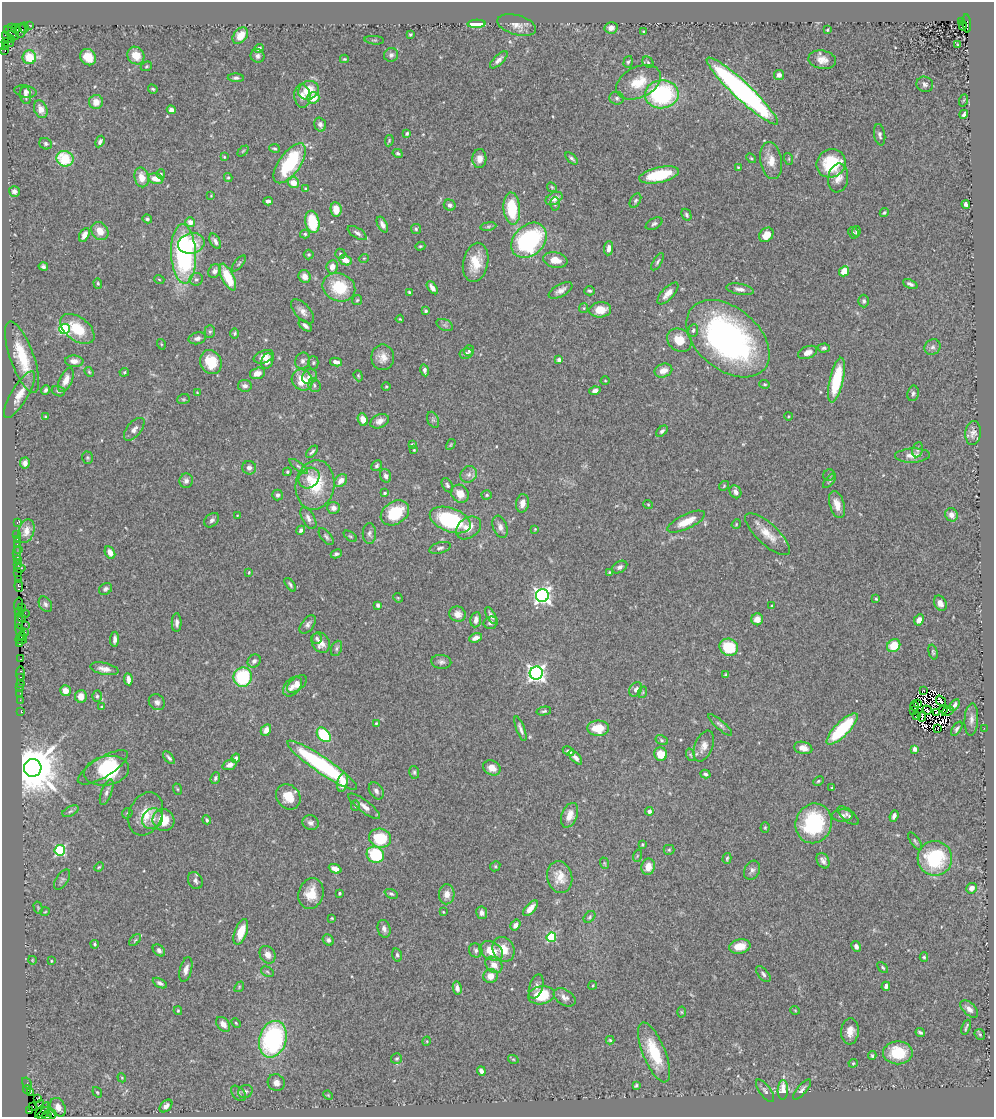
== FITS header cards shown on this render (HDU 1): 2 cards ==
NAXIS1  =                  992
NAXIS2  =                 1115

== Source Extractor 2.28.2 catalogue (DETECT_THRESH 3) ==
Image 992 x 1115 px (HDU 1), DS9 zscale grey, 1 PNG px = 1 image px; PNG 996 x 1119 px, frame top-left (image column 1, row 1115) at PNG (2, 2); each listed source drawn as its Kron ellipse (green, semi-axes under 4 px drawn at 4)
Background 0.676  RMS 0.03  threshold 0.0897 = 3 sigma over >= 5 px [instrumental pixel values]
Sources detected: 518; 8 with non-positive FLUX_AUTO (blend fragments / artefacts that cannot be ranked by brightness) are neither listed nor drawn; of the other 510, the 500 brightest by FLUX_AUTO listed and drawn (10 fainter detections omitted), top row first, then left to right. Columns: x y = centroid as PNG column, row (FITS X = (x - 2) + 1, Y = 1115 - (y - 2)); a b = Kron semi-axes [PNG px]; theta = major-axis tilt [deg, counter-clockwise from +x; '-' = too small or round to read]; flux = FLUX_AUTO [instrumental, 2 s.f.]
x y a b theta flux
961 21 3 2 - 69
967 23 9 4 -85 340
476 24 9 4 2 55
29 25 3 2 - 12
517 25 20 9 -16 19
963 26 5 3 - 470
12 27 3 2 - 43
15 28 4 3 - 82
25 28 5 2 - 17
611 28 6 5 - 11
21 30 7 5 81 55
827 30 3 3 - 2.4
644 32 3 2 - 1.7
11 33 8 5 -38 180
410 34 3 3 - 2.6
240 36 9 6 49 31
7 37 6 3 -55 69
12 39 3 2 - 36
374 40 10 3 -4 2.5
8 43 6 2 -16 35
958 45 3 2 - 1.7
5 47 3 3 - 16
259 49 4 4 - 8.7
5 51 4 3 - 36
136 55 9 8 - 30
391 55 7 6 - 6
257 56 7 6 - 6.1
29 57 7 7 - 48
88 57 9 7 -49 33
344 59 4 3 - 2.3
499 60 11 5 44 8.6
822 60 14 9 -9 17
628 62 6 4 72 3.3
648 62 6 5 - 2.9
146 66 6 4 23 2.7
779 75 5 5 - 8.4
236 78 8 4 -2 4.5
639 82 24 15 27 49
925 84 8 7 - 7.2
153 89 5 3 - 2.9
309 90 11 9 29 40
25 91 11 6 -11 6.6
742 91 48 8 -43 660
662 94 17 14 6 230
26 95 9 5 -81 5.7
302 96 12 8 -84 17
313 98 6 5 - 29
617 98 7 6 - 5.7
964 100 6 4 70 2.1
96 102 7 7 - 20
41 109 9 6 -68 16
171 110 4 4 - 11
964 114 5 4 - 5.1
320 124 7 5 -73 6.8
407 133 4 3 - 3
880 135 11 5 -80 5.9
100 141 6 4 60 5.4
389 141 6 4 80 2.3
46 144 6 5 - 4.6
274 148 5 4 - 3.3
243 151 6 4 45 2.5
398 153 5 3 - 3.7
224 157 4 3 - 1.9
572 158 7 4 -44 4.5
751 158 6 3 -44 2.5
65 159 8 7 - 83
479 159 9 7 87 14
789 159 6 4 -72 2.6
771 161 19 11 -81 27
290 163 23 10 54 140
831 163 15 14 - 98
738 168 3 2 - 1.9
161 174 5 4 - 2.8
659 175 20 7 12 86
142 177 10 7 -76 22
228 177 4 4 - 2.5
838 178 14 10 80 18
156 179 8 5 -13 23
293 183 6 5 - 25
552 187 5 4 - 2.7
306 189 4 4 - 4.6
14 191 5 5 - 7.4
211 196 3 3 - 1.6
554 198 9 6 28 16
268 201 5 4 - 8
635 201 8 5 60 3.9
555 204 7 4 -89 4
966 204 4 4 - 6.3
450 205 6 5 - 7.4
512 208 16 8 -85 90
336 209 7 5 -82 22
884 213 5 4 - 2.9
686 215 6 4 -60 3.9
147 219 5 4 - 3.5
190 222 5 4 - 13
312 222 11 7 -79 73
654 224 9 5 28 4.8
382 225 8 4 -62 8.6
488 226 8 4 9 3.7
416 229 5 5 - 3.2
100 231 9 8 - 24
856 231 5 3 - 3.4
357 233 11 5 -31 6.8
853 233 6 5 - 3.2
305 234 5 4 - 3
84 235 7 4 62 14
766 235 8 6 46 22
529 240 20 15 45 280
215 241 8 5 -60 7.4
191 243 13 10 12 44
420 246 5 4 - 2.3
609 248 7 4 85 9
183 254 30 12 -87 350
309 254 5 5 - 3.4
340 254 5 5 - 3.1
364 258 5 3 - 1.8
345 260 6 4 -27 19
555 260 12 7 -11 23
476 262 20 12 79 45
658 262 10 4 58 4.2
239 264 9 3 51 3
43 267 5 4 - 5.2
332 267 7 5 80 13
215 271 7 6 - 8.1
844 271 5 5 - 27
305 276 7 5 -62 13
228 277 14 6 -63 57
159 279 5 3 - 1.7
196 279 6 6 - 4.8
98 283 5 4 - 2.5
910 284 8 4 -23 6
339 287 17 13 -22 83
432 288 7 4 -55 9.6
740 289 14 5 -10 10
560 290 13 6 29 11
589 291 5 4 - 4.1
409 292 4 3 - 2.7
668 293 14 6 46 17
357 300 5 4 - 2.7
864 301 6 5 - 4.3
584 308 5 4 - 2.1
600 310 11 7 6 29
302 311 15 7 -47 12
426 311 3 3 - 3.3
400 319 4 2 - 1.7
445 325 9 5 -25 5
305 326 8 4 -39 7.1
64 329 5 5 - 140
77 329 19 11 -37 64
693 330 6 5 - 4.4
210 332 6 5 - 3.9
234 333 5 4 - 3
197 338 9 6 13 7.7
728 339 47 31 -40 620
679 340 13 11 -39 36
161 344 5 3 - 2
932 347 8 7 - 7.8
824 348 6 4 4 3.6
469 351 5 5 - 4
808 352 10 6 22 14
466 353 6 5 - 6
22 357 38 12 -70 78
264 357 10 6 21 15
383 357 13 11 90 19
559 360 4 3 - 6
74 361 9 5 -4 13
267 361 8 5 68 17
303 361 8 7 - 7.2
211 362 12 10 -66 52
336 362 6 3 -11 8.1
313 363 6 5 - 3.3
425 370 6 3 -79 6.6
663 371 9 6 20 18
89 372 5 4 - 2.4
124 372 5 4 - 2.9
257 373 8 5 15 18
358 376 6 4 -70 2.7
309 377 8 7 - 9.9
66 380 13 6 67 17
302 380 11 10 - 45
836 380 23 7 77 94
605 381 4 3 - 1.5
765 384 5 4 - 2.5
314 385 7 6 - 5
245 386 7 5 -7 7
386 386 4 3 - 1.7
46 390 5 4 - 6.5
58 391 7 5 -15 3.6
595 391 6 4 19 7.7
197 393 4 4 - 1.9
913 393 8 5 78 5.3
20 395 27 8 59 27
183 399 6 5 - 2.8
788 416 4 3 - 1.8
46 417 4 3 - 1.7
363 420 6 5 - 16
433 420 8 5 -65 4.5
380 421 10 6 25 11
134 429 14 7 50 10
662 431 7 4 44 4.8
973 433 12 7 86 11
412 444 3 3 - 2.4
451 444 6 3 59 2
414 450 3 2 - 1.7
917 450 8 5 78 4.2
312 452 7 4 45 4.4
912 455 17 7 2 18
87 458 6 5 - 3.2
25 463 5 5 - 8
299 466 11 4 -37 4.9
377 466 5 5 - 4.6
249 468 7 6 - 8.2
287 472 4 4 - 2.7
469 474 9 7 45 8.9
829 475 6 5 - 3.6
386 476 7 5 -72 8.3
309 478 11 9 44 19
186 481 7 6 - 7.6
341 481 7 5 47 14
830 481 9 4 50 3.5
315 485 25 19 79 87
447 485 8 5 -59 4.4
724 486 5 4 - 2.5
735 492 7 5 -57 9.3
385 493 3 3 - 3.7
460 494 9 8 - 24
278 495 5 5 - 6
487 495 5 4 - 3.2
522 503 9 6 80 15
648 504 5 3 - 1.7
837 505 14 7 -74 21
333 508 6 5 - 11
395 513 15 11 33 76
951 515 7 6 - 13
237 516 2 2 - 1.5
308 518 12 6 -61 9.5
212 520 8 6 42 6.2
450 520 21 12 -20 170
17 522 4 3 - 15
686 522 20 7 25 36
736 524 5 4 - 1.9
500 527 11 7 -70 11
468 528 14 10 36 25
535 529 4 3 - 1.8
301 530 4 4 - 5.8
26 531 12 7 73 17
369 533 10 6 -90 6.9
17 534 2 2 - 18
768 534 29 10 -43 34
350 536 7 4 -35 3.1
326 537 10 5 -51 4.8
17 539 3 2 - 24
17 545 3 3 - 43
440 548 11 5 16 6.1
19 549 2 2 - 11
17 553 7 2 -90 25
110 553 7 5 -61 16
336 554 5 4 - 4
17 560 4 3 - 33
18 564 3 2 - 69
620 567 8 5 31 5.8
20 568 5 4 - 100
18 572 2 2 - 28
249 572 4 3 - 2.2
609 572 4 3 - 2
18 580 3 2 - 50
290 585 8 3 -54 3.9
19 586 6 4 -83 98
105 589 7 5 32 4.9
542 596 6 6 - 840
398 598 5 4 - 1.9
876 599 4 3 - 2.7
940 603 8 6 -63 11
18 604 6 3 78 89
45 604 8 6 -58 5.7
378 605 4 3 - 5.3
772 606 3 3 - 2.6
21 607 4 3 - 67
19 612 5 3 - 25
24 613 5 2 - 98
458 614 8 7 - 15
491 615 9 3 -62 6
22 617 4 3 - 87
757 619 6 6 - 16
476 620 7 5 80 11
919 620 6 4 62 14
19 621 7 2 -88 130
177 623 9 5 90 8.2
491 623 7 6 - 6.1
308 624 10 6 53 6.7
26 625 2 2 - 28
20 632 8 4 -72 110
24 633 3 3 - 52
21 636 5 3 - 43
317 638 5 5 - 4.2
476 638 6 4 21 12
115 639 7 4 85 7.5
21 640 6 3 0 67
321 642 11 8 -60 21
20 644 4 2 - 27
894 646 7 6 - 43
729 647 9 8 - 75
336 648 8 5 69 4.7
933 652 7 4 -75 3.3
20 659 3 2 - 23
254 661 7 6 - 6.4
441 662 10 7 -6 6.7
104 669 14 5 -12 12
536 673 6 6 - 910
21 674 7 3 -88 66
726 675 3 3 - 2.8
21 677 3 3 - 24
243 677 9 9 - 130
128 679 6 4 -83 12
20 683 3 2 - 25
297 684 11 6 37 21
292 686 11 7 49 12
20 687 2 2 - 17
636 689 8 6 59 7.3
923 690 4 2 - 1.9
65 691 5 5 - 16
643 692 6 3 72 2.4
20 693 2 2 - 14
81 696 6 6 - 15
97 696 6 5 - 3.6
20 700 2 2 - 14
941 701 6 2 -50 5.8
157 702 8 7 - 8.4
917 703 4 2 - 3.7
954 705 6 3 55 5.7
915 706 5 2 - 2.7
102 707 3 3 - 2.5
944 709 4 3 - 2.6
927 710 5 2 - 3.7
21 711 3 2 - 29
544 711 7 3 12 3.5
913 711 2 2 - 1.3
948 711 6 2 29 5.3
936 712 3 3 - 7.2
917 716 3 2 - 2.3
922 717 5 2 - 2.2
971 719 16 7 87 11
376 723 3 2 - 1.8
720 725 15 4 -41 6.6
598 728 11 7 0 43
938 728 3 2 - 3
984 728 2 2 - 17
520 729 13 3 -69 7.1
842 729 21 7 45 130
957 729 8 4 57 4.8
266 730 6 5 - 14
324 735 8 5 -48 100
662 740 6 4 -29 3.6
704 746 16 9 68 16
803 748 9 6 -13 16
915 749 4 4 - 8.2
568 751 6 4 -26 7.5
661 754 7 6 - 31
691 755 6 4 -70 3.1
575 757 9 4 -47 8.3
169 758 7 3 -51 4.7
236 758 5 4 - 5.2
230 765 7 5 22 10
322 765 42 8 -34 280
103 767 28 10 31 76
33 768 9 8 - 13000
492 768 9 7 -27 18
107 771 23 14 11 100
414 772 6 5 - 3.9
705 774 5 4 - 4.6
215 778 6 4 72 4.1
818 781 5 4 - 3.1
342 782 9 5 78 22
832 788 3 2 - 1.7
177 789 6 3 -71 2.3
376 791 9 6 -55 7.9
107 792 13 5 70 8.1
288 797 13 11 -51 35
355 805 5 4 - 2.7
364 806 19 6 -37 14
70 811 9 4 26 5
649 811 4 4 - 6.1
127 813 6 4 46 2.8
146 814 22 16 66 41
570 815 13 8 69 20
842 816 10 6 2 7.4
848 816 13 5 -41 6.6
894 816 6 4 70 6.8
152 819 11 9 44 13
163 820 11 10 - 44
207 820 4 3 - 3.4
311 823 8 7 - 7.2
814 823 20 18 69 160
765 828 5 4 - 2.5
380 838 11 9 -13 83
915 841 10 3 -55 3.1
642 844 3 3 - 2.4
60 850 5 5 - 210
669 850 5 5 - 2.9
375 855 9 8 - 110
637 856 6 4 72 2.1
727 858 5 4 - 3.1
935 858 17 17 - 140
823 861 8 6 -61 8.2
604 863 6 3 -71 2.2
495 866 5 4 - 2.6
99 867 5 4 - 2.2
648 867 8 6 79 20
335 869 6 4 -22 13
752 870 10 7 62 7.8
560 877 16 12 -76 29
62 880 11 6 56 5.9
195 881 9 7 -64 7.3
971 888 5 5 - 11
339 893 3 3 - 3
311 894 15 12 74 37
391 894 7 4 -22 3.8
447 894 10 8 87 16
38 908 6 3 -76 2.2
530 908 10 4 49 18
45 912 5 3 - 1.7
443 912 4 3 - 1.9
482 913 6 5 - 9.6
590 917 7 4 44 3.3
332 918 4 3 - 1.8
515 925 6 4 55 9.6
384 929 9 6 -74 8.5
241 932 13 6 70 37
551 937 5 4 - 130
135 940 7 4 44 3.8
328 940 6 5 - 5.7
95 944 4 3 - 2.8
740 946 11 7 12 28
856 946 5 4 - 9.1
503 949 13 10 -59 30
159 950 7 5 -42 6.4
476 950 7 6 - 6.1
491 951 12 9 -27 37
268 955 9 7 -58 14
397 955 7 4 -75 4
924 957 4 4 - 3.4
32 960 4 2 - 1.4
51 961 3 2 - 1.8
494 965 9 7 -40 16
883 967 6 4 -46 3
186 970 12 6 76 11
267 972 7 4 -32 3
763 974 9 5 -50 5.6
491 976 7 7 - 18
160 983 8 4 -29 5.9
593 985 4 3 - 1.9
536 986 12 6 72 8.3
886 986 4 4 - 8
239 987 6 4 49 2.6
457 988 6 4 -78 9.4
541 995 13 9 10 66
565 997 12 7 -33 9.4
969 1009 11 6 -43 10
795 1010 5 3 - 1.6
178 1011 4 4 - 2
681 1012 5 3 - 2.1
236 1023 5 3 - 2.2
223 1024 8 6 -50 14
966 1027 8 2 67 3.1
850 1031 13 8 85 20
920 1032 4 3 - 3.8
980 1034 6 4 -46 2.9
273 1039 19 13 73 300
610 1040 4 4 - 2.5
427 1041 5 3 - 1.8
654 1052 32 11 -68 83
898 1053 15 11 0 71
872 1056 4 3 - 3.1
396 1058 5 5 - 3.2
513 1059 5 3 - 1.9
853 1063 4 4 - 2.3
481 1071 5 4 - 7.9
122 1078 5 3 - 1.9
27 1083 6 3 -58 11
276 1083 9 8 - 12
636 1085 4 3 - 3
27 1089 4 2 - 36
783 1090 9 5 88 34
802 1090 12 4 49 6.6
245 1091 7 6 - 5.7
765 1091 13 5 -53 6.7
97 1092 5 3 - 2
30 1093 4 2 - 4.7
238 1093 9 5 -46 5
328 1095 5 4 - 2.2
37 1099 3 2 - 14
40 1104 4 3 - 540
166 1106 7 5 44 7.3
33 1107 3 3 - 80
58 1107 10 7 -63 15
42 1110 9 3 49 4.3
30 1111 3 3 - 76
44 1113 8 2 43 68
52 1114 4 3 - 79
47 1115 4 3 - 49
At the frame edge (FLAGS 8, measured only in part): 3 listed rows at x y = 44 1113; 52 1114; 47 1115
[10 fainter detections neither listed nor drawn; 8 non-positive-flux detections neither listed nor drawn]